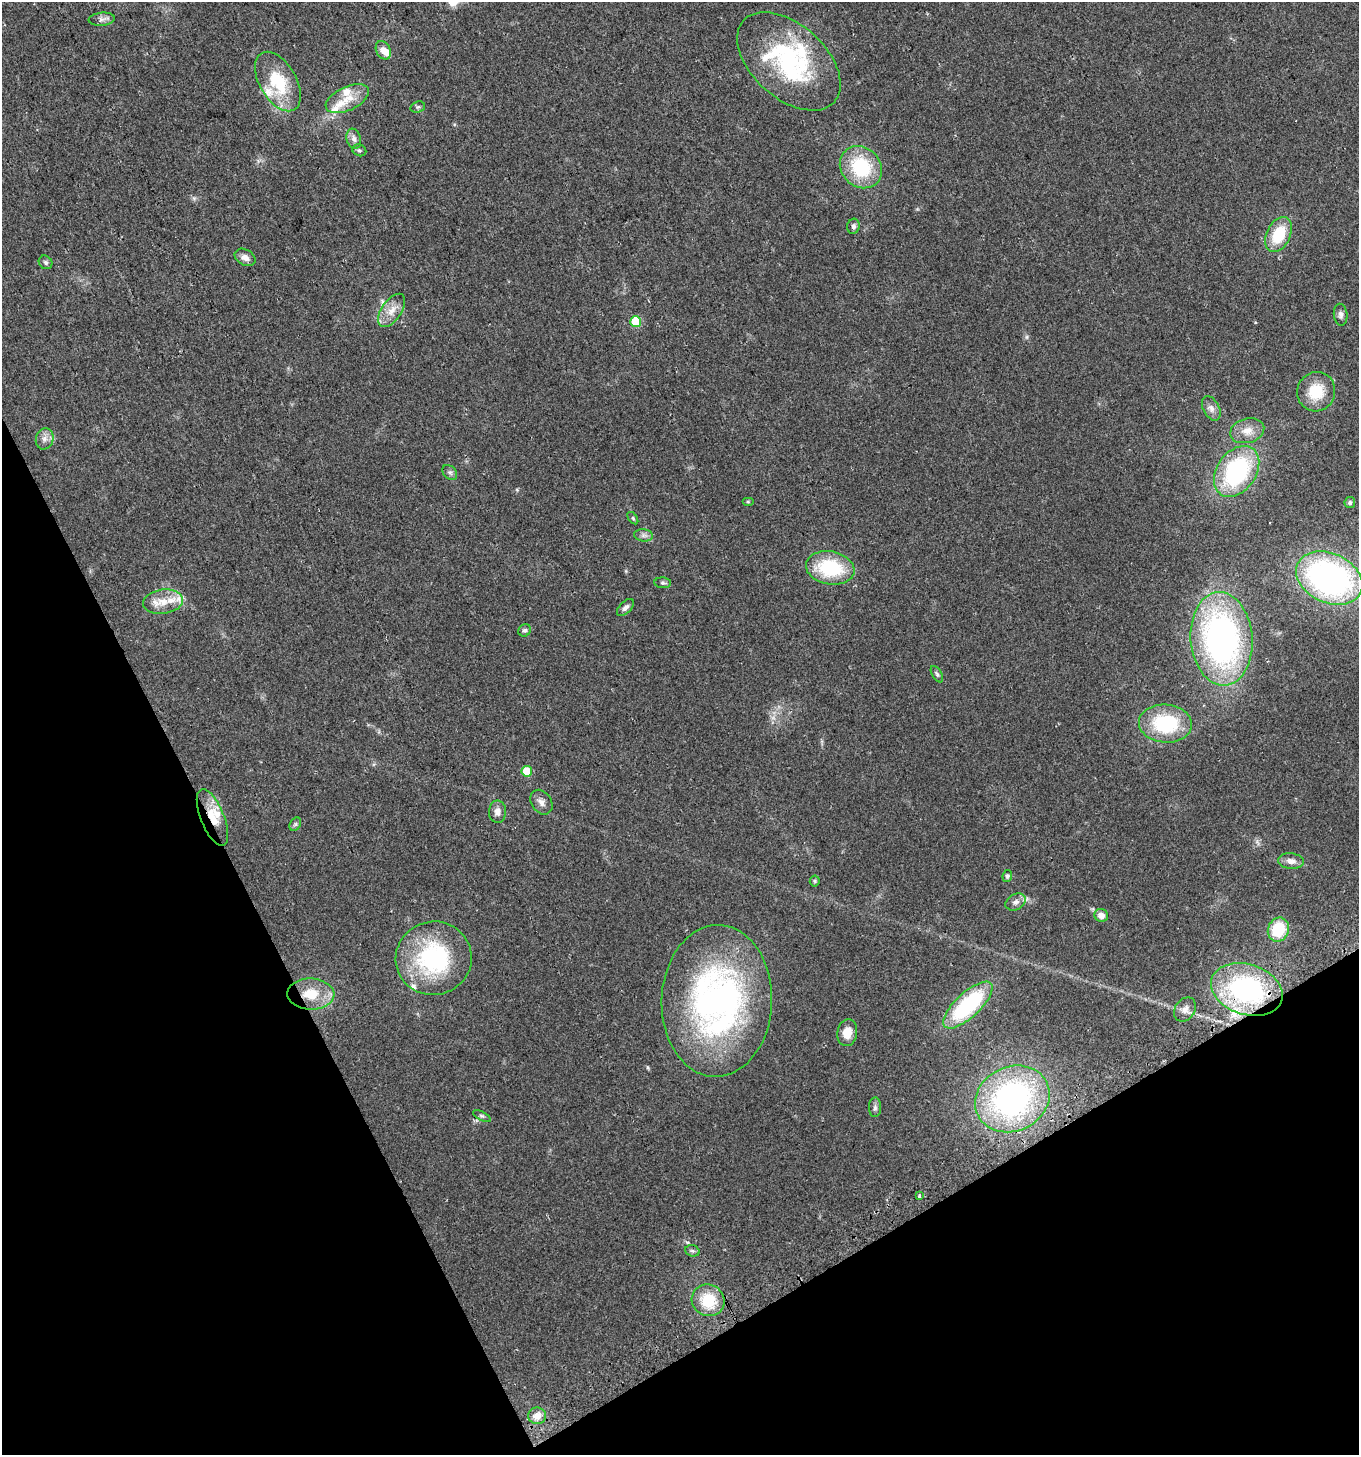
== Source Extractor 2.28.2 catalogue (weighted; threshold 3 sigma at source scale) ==
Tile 14 of 4 x 4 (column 2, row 4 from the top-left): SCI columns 1542-2898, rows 29-1481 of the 5736 x 5871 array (HDU 1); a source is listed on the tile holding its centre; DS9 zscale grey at full resolution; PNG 1361 x 1457 px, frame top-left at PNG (2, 2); each listed source drawn as its Kron ellipse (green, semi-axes under 4 px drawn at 4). Shown black and unused: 25% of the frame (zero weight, under 2 of 3 exposures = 2% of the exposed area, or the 3 px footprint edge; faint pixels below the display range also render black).
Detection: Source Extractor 2.28.2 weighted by HDU 2 'WHT'; one run over the whole footprint, this tile lists its part. Background 0.0479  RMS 0.0082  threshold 0.0368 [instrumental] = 3 sigma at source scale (4.5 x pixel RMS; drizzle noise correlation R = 1.50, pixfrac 1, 0.0396/0.0396 arcsec/px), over >= 5 px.
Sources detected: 71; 1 cosmic-ray / hot-pixel residue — neither listed nor drawn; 10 inside a brighter listed object's ellipse — not listed separately; the other 60 listed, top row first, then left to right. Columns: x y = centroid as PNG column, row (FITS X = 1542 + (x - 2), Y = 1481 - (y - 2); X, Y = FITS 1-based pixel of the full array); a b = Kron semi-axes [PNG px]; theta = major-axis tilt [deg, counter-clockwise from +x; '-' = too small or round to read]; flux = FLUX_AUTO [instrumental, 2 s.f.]
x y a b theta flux
102 19 13 6 5 3.4
383 50 10 7 -64 5.6
789 61 61 36 -42 110
278 82 33 18 -60 37
347 99 23 12 25 13
418 107 7 5 20 1.5
354 139 10 7 -72 3.5
359 150 7 5 -23 1.6
861 167 22 19 -45 49
853 226 7 6 - 2.3
1279 234 18 12 64 27
245 257 11 8 -29 4.7
45 262 7 6 - 1.8
392 310 19 10 56 9.3
1341 315 11 7 -84 2.6
636 321 5 5 - 33
1316 392 20 19 - 22
1211 408 13 8 -63 4.1
1247 431 17 12 16 9.3
45 439 11 8 76 4.6
1237 471 28 19 55 97
450 472 8 6 -48 2.1
748 502 6 4 0 0.87
1350 503 5 5 - 1.5
633 518 7 3 -54 1.1
643 535 9 6 -6 2.7
830 568 24 16 -11 48
1329 578 35 24 -24 230
663 583 8 5 -3 1.5
163 602 20 12 8 13
625 607 11 5 45 2.9
525 630 6 5 - 1.6
1222 639 47 31 -85 250
937 674 9 5 -60 1.7
1165 724 26 19 -5 56
527 771 5 5 - 17
541 802 13 10 -56 4.7
497 812 11 8 90 4.7
212 817 30 11 -68 18
295 824 7 5 59 1.5
1291 861 13 8 -7 5
1007 876 6 5 - 1.6
815 881 5 5 - 1.2
1015 902 10 7 30 3.6
1101 915 7 6 - 5.9
1278 929 12 10 67 30
434 958 38 36 16 92
1247 989 37 25 -18 130
311 994 23 15 -2 22
717 1001 76 55 88 270
968 1005 32 12 43 79
1185 1010 13 10 56 5.6
847 1033 13 10 81 9.9
1012 1099 38 32 26 190
875 1107 10 6 88 2.3
482 1116 9 3 -28 1.5
919 1195 4 3 - 6.1
692 1251 7 5 -19 1.8
708 1300 16 15 - 26
537 1416 9 8 - 5.8
Overlapping masked pixels (flux is a lower limit): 3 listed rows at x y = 212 817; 1247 989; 311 994